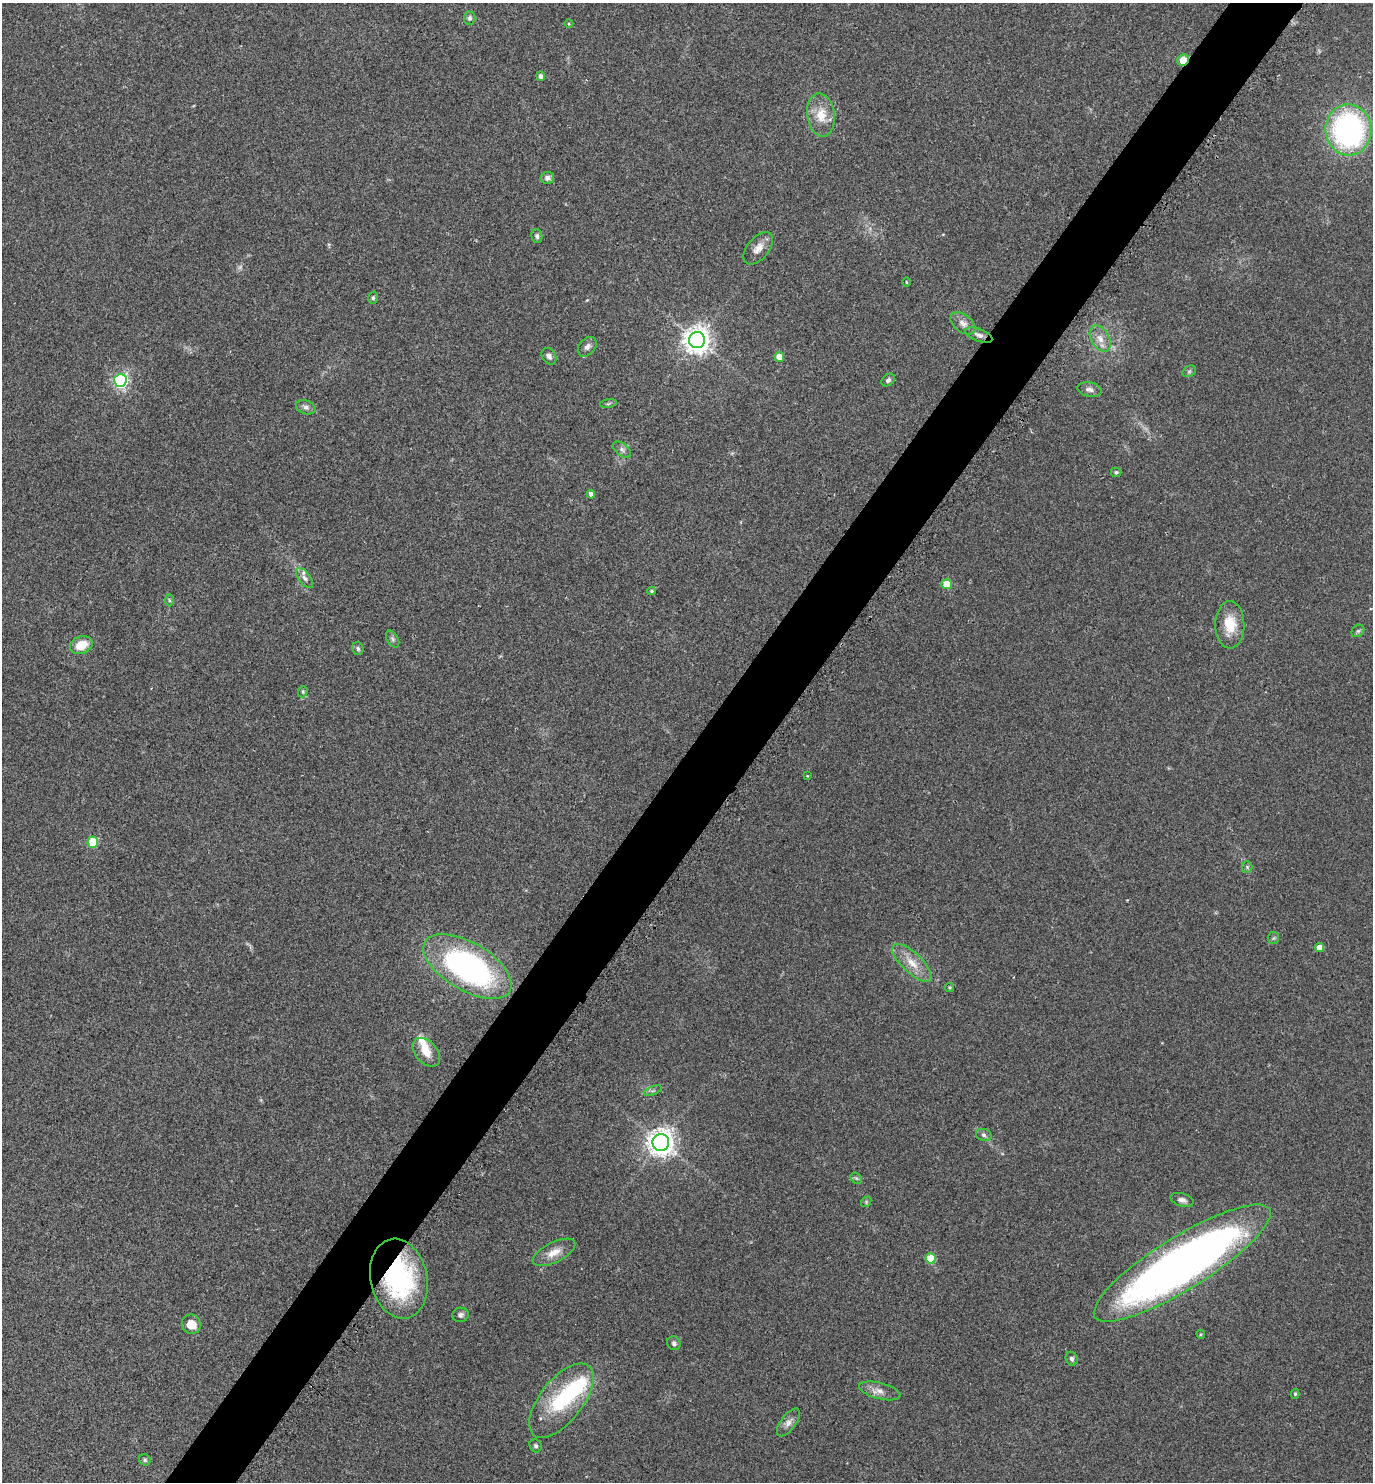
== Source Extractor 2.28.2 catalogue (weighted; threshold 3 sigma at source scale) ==
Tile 10 of 4 x 4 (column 2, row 3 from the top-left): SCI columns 1695-3065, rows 1517-2996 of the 5992 x 5992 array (HDU 1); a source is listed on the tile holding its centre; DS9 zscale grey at full resolution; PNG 1375 x 1484 px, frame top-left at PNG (2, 3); each listed source drawn as its Kron ellipse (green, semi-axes under 4 px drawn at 4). Shown black and unused: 5% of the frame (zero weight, under 2 of 3 exposures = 3% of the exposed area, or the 3 px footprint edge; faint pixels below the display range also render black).
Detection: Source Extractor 2.28.2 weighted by HDU 2 'WHT'; one run over the whole footprint, this tile lists its part. Background 0.0701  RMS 0.0078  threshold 0.0349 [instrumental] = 3 sigma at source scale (4.5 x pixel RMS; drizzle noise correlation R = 1.50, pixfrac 1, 0.05/0.05 arcsec/px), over >= 5 px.
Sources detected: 71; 1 too faint to see at this stretch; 1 inside a brighter object's white glare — neither listed nor drawn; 2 inside a brighter listed object's ellipse — not listed separately; the other 67 listed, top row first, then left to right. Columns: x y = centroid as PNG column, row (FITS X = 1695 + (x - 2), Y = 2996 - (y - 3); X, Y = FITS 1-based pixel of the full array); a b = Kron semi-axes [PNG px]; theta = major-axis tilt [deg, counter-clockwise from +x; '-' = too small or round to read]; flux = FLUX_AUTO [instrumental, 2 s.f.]
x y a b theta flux
470 18 6 5 - 2
569 24 4 3 - 0.62
1183 60 6 5 - 20
540 76 5 4 - 2.3
821 115 22 14 -83 14
1348 130 25 23 -87 170
547 178 7 6 - 2.6
537 236 7 5 -80 1.8
758 248 19 10 51 7.2
906 282 5 3 - 0.62
373 298 6 4 76 1.2
963 323 14 9 -38 5.1
979 335 14 6 -21 3.6
1100 338 14 9 -61 6.4
697 340 8 8 - 800
587 347 11 8 48 3.3
549 356 9 6 -55 2.9
779 357 5 4 - 9.7
1189 371 7 5 30 1.3
120 380 6 6 - 160
888 380 7 5 42 1.9
1089 389 12 7 -10 3.2
608 403 8 4 9 1.2
306 407 10 6 -19 2.7
622 450 10 6 -38 2.6
1116 472 5 5 - 1.5
591 494 4 4 - 2.6
304 578 11 6 -53 3.1
947 584 5 5 - 15
652 591 4 3 - 1.1
169 600 6 4 -88 1.1
1230 625 23 14 -90 18
1358 631 7 5 43 1.5
393 639 9 5 -60 1.8
81 645 11 8 22 13
358 649 6 5 - 1.6
303 692 6 4 71 1
807 776 3 3 - 0.53
93 842 5 5 - 30
1247 867 5 5 - 1.2
1273 938 6 5 - 1.2
1319 947 4 4 - 7.2
912 963 25 10 -44 12
467 966 49 24 -30 190
950 987 4 4 - 0.96
426 1052 16 11 -48 9.1
653 1091 9 3 21 1.3
984 1135 8 6 -17 1.9
661 1142 8 8 - 790
856 1178 6 5 - 1.3
1182 1200 12 6 -15 3.1
866 1202 6 4 49 0.98
554 1252 23 10 26 9.2
931 1258 5 5 - 29
1182 1263 103 26 32 510
399 1279 40 28 -78 100
460 1315 8 7 - 2.2
191 1324 10 9 - 11
1201 1334 4 4 - 0.85
674 1343 7 6 - 1.9
1072 1359 7 6 - 1.8
880 1391 21 8 -14 6.1
1295 1394 5 4 - 1.1
561 1401 44 21 52 57
788 1422 16 7 53 4.4
536 1446 7 5 -57 1.6
145 1460 6 5 - 1.3
Overlapping masked pixels (flux is a lower limit): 2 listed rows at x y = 1183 60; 399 1279